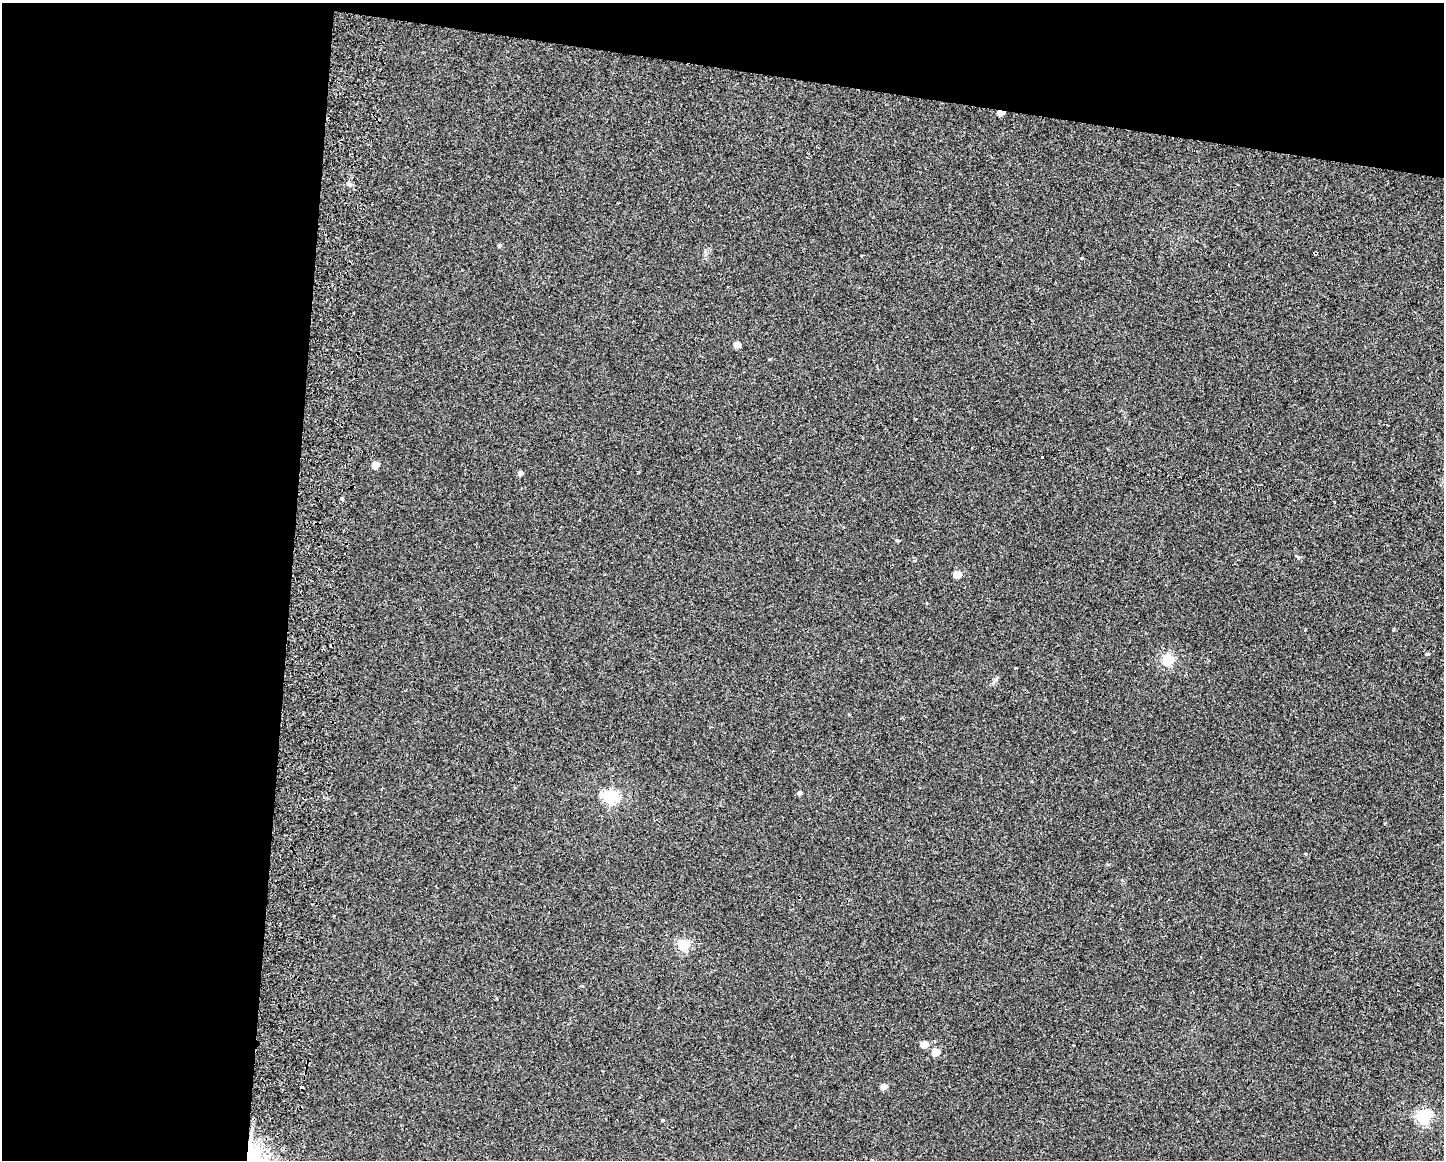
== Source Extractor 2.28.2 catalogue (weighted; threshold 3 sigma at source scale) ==
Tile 1 of 3 x 4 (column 1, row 1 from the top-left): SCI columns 167-1608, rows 3489-4646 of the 4771 x 4656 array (HDU 1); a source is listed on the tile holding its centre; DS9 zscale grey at full resolution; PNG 1446 x 1162 px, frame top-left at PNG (2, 3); no overlay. Shown black and unused: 26% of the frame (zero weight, under 2 of 3 exposures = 3% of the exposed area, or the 3 px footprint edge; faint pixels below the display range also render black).
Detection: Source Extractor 2.28.2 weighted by HDU 2 'WHT'; one run over the whole footprint, this tile lists its part. Background 0.0271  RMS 0.0067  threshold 0.03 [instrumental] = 3 sigma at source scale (4.5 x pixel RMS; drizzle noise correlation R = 1.50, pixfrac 1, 0.05/0.05 arcsec/px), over >= 5 px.
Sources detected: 25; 1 cosmic-ray / hot-pixel residue — not listed; the other 24 listed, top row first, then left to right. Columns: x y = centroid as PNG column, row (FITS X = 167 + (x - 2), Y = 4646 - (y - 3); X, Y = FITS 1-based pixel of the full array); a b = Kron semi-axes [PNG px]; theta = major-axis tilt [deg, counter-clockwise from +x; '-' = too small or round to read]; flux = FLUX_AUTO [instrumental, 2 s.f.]
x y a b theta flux
1001 113 5 3 - 9.1
499 245 4 4 - 1.4
1081 258 4 4 - 0.58
737 345 5 4 - 7
1042 457 3 3 - 0.7
375 465 5 4 - 14
520 473 5 4 - 2.7
342 499 4 4 - 1.1
1335 502 3 3 - 1.5
897 540 4 3 - 1.2
957 574 5 4 - 15
1394 629 4 3 - 0.67
1427 654 4 4 - 0.93
1167 660 5 5 - 68
1016 668 3 2 - 0.42
799 793 4 4 - 2.5
610 797 6 6 - 140
1305 854 4 3 - 0.55
683 945 6 5 - 61
924 1045 5 5 - 12
935 1052 5 4 - 15
883 1086 4 4 - 6.4
1423 1117 6 6 - 110
662 1120 4 3 - 0.66
Overlapping masked pixels (flux is a lower limit): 1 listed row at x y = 1001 113
Unlisted compact peaks at least as high as the median listed source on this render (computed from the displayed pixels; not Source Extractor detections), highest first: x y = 1298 557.